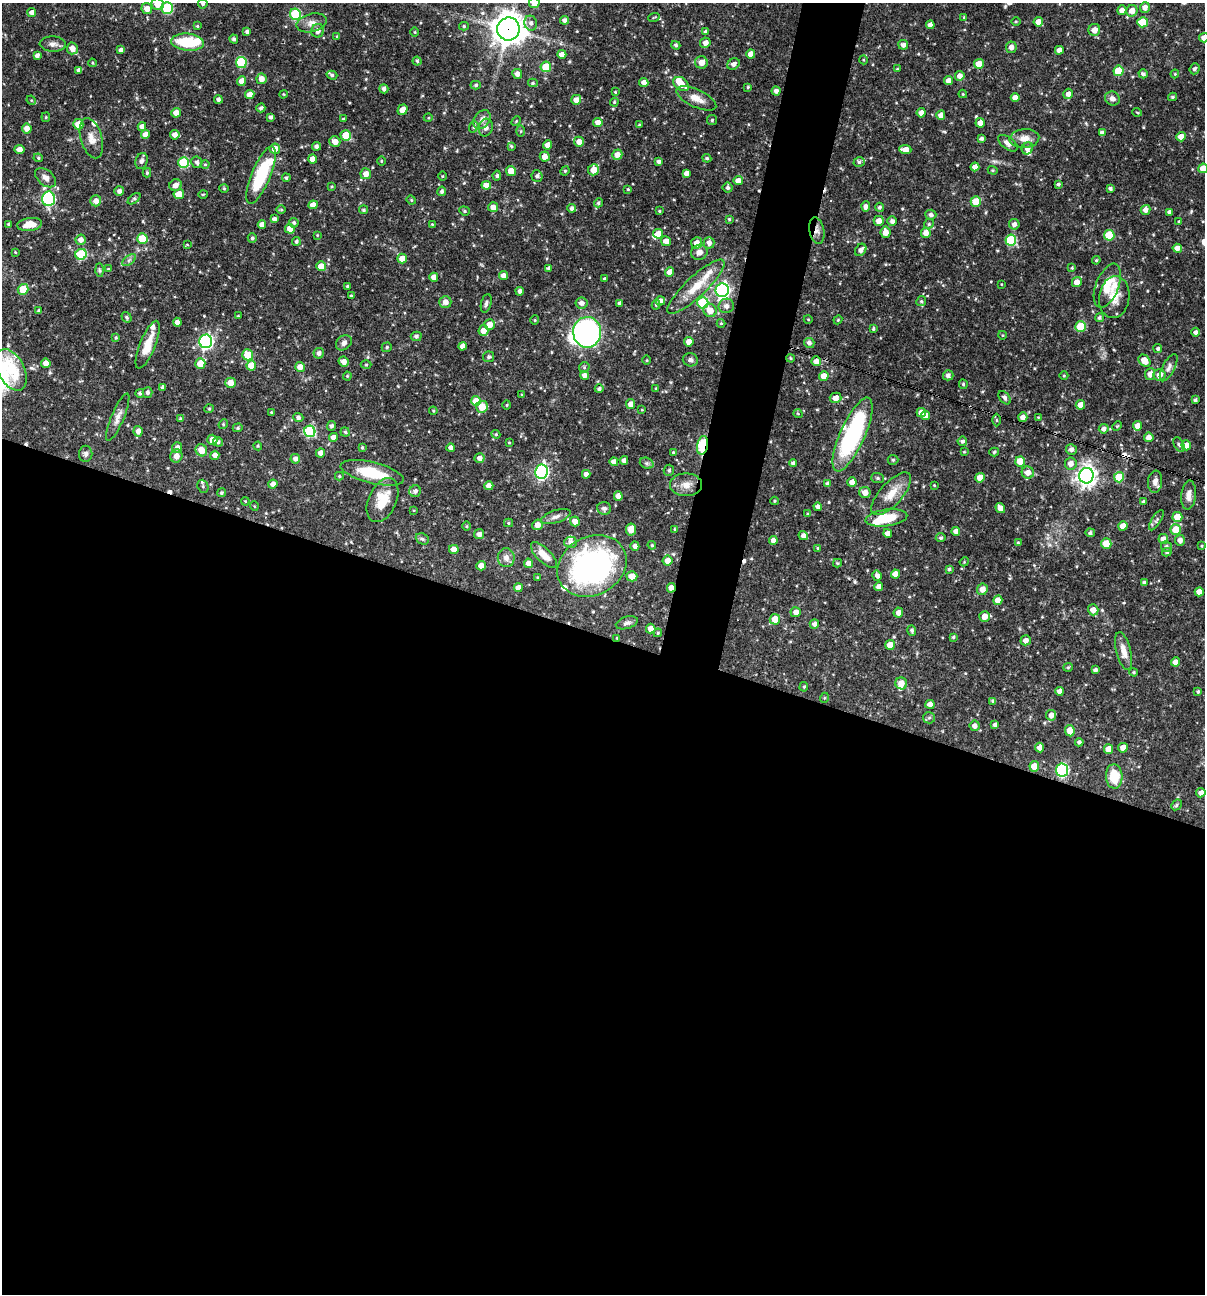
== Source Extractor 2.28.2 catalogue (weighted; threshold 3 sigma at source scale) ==
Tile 14 of 4 x 4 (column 2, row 4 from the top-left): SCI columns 1453-2655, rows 1-1292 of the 5187 x 5168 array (HDU 1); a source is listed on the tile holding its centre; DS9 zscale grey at full resolution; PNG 1207 x 1296 px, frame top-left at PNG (2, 3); each listed source drawn as its Kron ellipse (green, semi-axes under 4 px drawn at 4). Shown black and unused: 54% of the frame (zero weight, under 3 of 4 exposures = <1% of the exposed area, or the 3 px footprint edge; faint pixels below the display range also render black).
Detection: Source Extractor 2.28.2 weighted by HDU 2 'WHT'; one run over the whole footprint, this tile lists its part. Background 0.0707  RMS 0.0036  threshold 0.0161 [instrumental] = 3 sigma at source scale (4.5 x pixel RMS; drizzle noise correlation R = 1.50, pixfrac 1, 0.05/0.05 arcsec/px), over >= 5 px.
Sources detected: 519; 1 inside a brighter object's white glare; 6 cosmic-ray / hot-pixel residue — neither listed nor drawn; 20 inside a brighter listed object's ellipse — not listed separately; the other 492 listed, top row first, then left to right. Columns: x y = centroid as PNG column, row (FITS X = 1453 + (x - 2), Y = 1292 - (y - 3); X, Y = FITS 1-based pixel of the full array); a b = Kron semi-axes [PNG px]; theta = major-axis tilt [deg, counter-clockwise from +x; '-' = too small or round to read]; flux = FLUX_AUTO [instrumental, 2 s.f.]
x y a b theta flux
534 3 5 5 - 2.9
157 4 6 6 - 3.9
203 4 5 5 - 0.81
1145 7 5 5 - 1.9
167 8 5 5 - 24
147 9 5 5 - 2.4
1122 10 5 4 - 2.2
1132 11 6 5 - 2.8
32 13 4 4 - 2.2
295 14 6 5 - 19
654 17 6 3 19 0.35
964 17 4 3 - 0.39
565 20 4 4 - 1.4
1016 22 5 3 - 0.34
1038 22 5 4 - 2.4
1143 22 5 5 - 11
311 23 15 9 14 2.6
531 23 7 6 - 1.4
930 25 4 4 - 2.1
197 26 4 3 - 0.35
464 26 5 4 - 0.47
508 29 11 11 - 490
1094 30 6 6 - 2.3
318 31 7 6 - 2.1
705 31 4 3 - 0.52
247 32 4 4 - 0.94
415 32 4 3 - 0.29
337 36 4 3 - 0.34
1204 38 5 4 - 1.8
234 39 4 4 - 0.77
187 42 16 8 -5 14
705 43 5 5 - 1.9
53 44 13 7 -3 1.6
676 45 5 4 - 0.59
903 45 5 5 - 1.3
1011 47 6 5 - 1.6
72 48 6 5 - 2.7
121 50 4 4 - 1.4
1059 50 4 4 - 1.8
562 54 4 4 - 2.2
751 54 4 4 - 2.7
37 55 4 4 - 1.2
864 60 4 3 - 0.33
417 61 4 4 - 0.52
241 62 5 5 - 18
701 62 6 6 - 2.7
92 63 4 4 - 0.34
733 64 7 5 31 1.4
979 64 5 5 - 5
546 67 5 5 - 8.1
897 69 4 4 - 0.42
1194 69 5 5 - 0.89
78 70 4 3 - 0.83
1118 71 5 5 - 8.8
517 74 5 5 - 1.7
1143 74 5 4 - 0.9
1175 74 4 4 - 0.36
332 75 5 4 - 0.62
960 76 5 5 - 2.2
261 79 5 5 - 2.3
242 81 5 4 - 2.3
949 81 4 4 - 2.1
644 82 4 4 - 2
533 83 5 4 - 0.49
681 84 8 6 -38 5
476 85 5 4 - 0.62
748 87 4 3 - 0.41
384 89 5 4 - 1.1
776 91 4 4 - 1.4
615 92 3 3 - 0.31
283 94 4 2 - 0.24
963 94 4 4 - 0.33
1068 94 5 5 - 1.8
250 95 5 4 - 2.6
1015 97 4 4 - 2.3
1172 97 4 3 - 0.57
696 98 21 8 -25 3.5
1112 98 8 7 - 1.8
218 99 4 4 - 0.87
31 100 5 4 - 0.34
576 100 5 5 - 3
614 102 4 4 - 0.37
261 108 4 3 - 0.78
402 110 5 4 - 3.1
1137 112 5 3 - 0.31
176 113 5 4 - 2.5
921 113 5 4 - 1.6
941 115 4 4 - 2.7
46 117 5 4 - 0.4
271 117 4 3 - 0.99
428 118 4 3 - 0.33
343 119 3 3 - 0.45
482 119 10 7 53 1.9
712 120 5 5 - 0.54
516 121 5 3 - 0.35
598 122 4 4 - 2.3
980 123 5 4 - 2.3
78 124 5 5 - 3.7
639 125 3 3 - 0.39
142 127 4 4 - 1.9
474 127 6 4 69 0.57
486 128 9 7 76 1.8
27 129 5 5 - 2.3
521 131 6 4 90 0.39
1102 133 4 4 - 1.2
145 134 4 4 - 2.3
175 135 5 4 - 1.7
346 135 5 5 - 7.9
1181 137 5 4 - 4
91 138 20 10 -74 3.4
982 138 4 3 - 0.72
1024 138 15 9 4 3.1
335 142 5 5 - 2.4
579 142 5 5 - 2.3
1008 143 11 6 -36 2.1
548 145 4 4 - 2.3
316 146 4 4 - 0.97
511 146 4 4 - 0.55
1027 148 6 5 - 1.6
19 149 5 4 - 2
275 149 5 5 - 3.2
905 150 6 4 -4 2.5
617 155 5 5 - 2.4
545 157 5 5 - 2.5
38 158 5 4 - 0.47
707 158 4 4 - 0.62
313 159 4 4 - 3.2
142 161 8 6 69 1.1
381 161 5 3 - 0.31
184 162 5 5 - 19
197 162 6 5 - 1.1
658 162 4 4 - 0.97
859 162 6 4 15 0.65
205 164 4 4 - 0.34
975 167 4 4 - 2.1
1203 168 5 4 - 3.9
594 170 5 5 - 4.2
993 170 5 4 - 0.41
511 171 5 4 - 4.5
565 171 5 4 - 0.48
147 173 4 4 - 0.59
686 173 4 4 - 1.8
366 174 5 5 - 2.1
261 175 31 9 67 21
442 176 4 3 - 0.31
497 176 5 4 - 0.67
537 176 5 5 - 0.95
45 178 12 7 -40 2
286 178 4 3 - 0.62
738 180 4 4 - 2.7
1058 184 4 3 - 0.58
176 185 6 5 - 2.1
486 185 5 4 - 2.8
332 186 4 3 - 0.31
224 188 4 4 - 0.35
728 188 5 5 - 0.96
1110 188 4 3 - 0.78
628 189 4 4 - 0.42
119 191 5 4 - 1.3
442 191 5 4 - 0.89
179 194 5 5 - 4.2
203 194 5 3 - 0.32
49 199 7 6 - 38
134 199 7 4 39 0.74
411 200 5 4 - 0.41
96 201 5 5 - 2.1
976 202 5 5 - 8.1
598 203 4 4 - 0.6
313 205 5 4 - 2.4
866 206 5 4 - 1.4
493 207 5 5 - 2.5
879 207 4 4 - 0.72
572 208 4 4 - 0.98
281 210 5 3 - 0.39
363 210 4 4 - 0.58
1146 210 5 5 - 2.1
464 211 5 4 - 0.53
659 211 3 3 - 0.4
1170 212 4 4 - 1.4
931 215 5 5 - 1
274 219 4 4 - 1.1
729 219 4 4 - 0.38
879 221 5 5 - 2.3
892 221 5 4 - 1.2
1179 221 4 2 - 0.26
294 223 5 4 - 0.74
8 224 3 3 - 0.51
30 224 12 6 7 4.2
432 224 4 3 - 0.27
929 224 5 4 - 0.52
1014 224 5 5 - 1.4
262 225 4 4 - 2.2
290 229 5 4 - 3.7
817 230 13 7 -80 1.8
886 232 6 5 - 2.6
926 233 5 5 - 2.4
658 234 5 5 - 2.6
317 235 3 3 - 0.28
1109 235 5 5 - 13
142 238 5 5 - 10
252 238 5 4 - 0.63
81 240 5 5 - 1.8
1011 240 5 5 - 22
296 241 4 4 - 0.72
666 241 5 5 - 2.5
697 243 6 5 - 3
709 243 6 5 - 1.7
187 244 4 3 - 0.4
1177 248 4 4 - 2.3
861 250 6 5 - 1.4
15 252 3 3 - 0.31
699 252 8 7 - 1.9
81 254 5 5 - 22
402 258 5 4 - 3.4
129 260 8 4 37 0.79
1096 260 4 4 - 0.42
321 266 5 5 - 4.2
548 268 4 3 - 0.76
1072 268 4 4 - 0.31
108 269 4 3 - 0.29
99 270 6 4 -88 0.64
670 272 5 4 - 2.7
503 276 4 4 - 2
434 277 4 4 - 2.4
604 279 3 3 - 0.49
1077 282 5 5 - 2.6
1001 284 3 2 - 0.22
347 286 4 3 - 0.49
1107 286 23 11 68 6.9
696 287 38 10 43 9.1
23 289 5 5 - 11
722 290 7 6 - 82
520 291 4 3 - 1
351 295 3 2 - 0.39
1114 297 21 15 82 5.3
660 301 5 4 - 1.4
921 301 5 4 - 0.52
445 302 6 6 - 2.1
486 303 9 5 76 0.93
581 303 6 5 - 1.6
620 303 4 4 - 0.97
703 303 5 5 - 22
656 305 5 3 - 0.5
726 306 8 7 - 1.6
710 310 7 6 - 3.7
39 311 3 3 - 0.67
238 316 4 3 - 0.29
127 317 6 4 -55 0.66
1099 318 5 4 - 0.64
808 319 4 3 - 0.27
535 320 4 4 - 0.42
838 320 4 4 - 0.34
177 322 4 4 - 1.8
721 323 4 4 - 0.34
490 324 5 5 - 2.6
1080 326 5 5 - 13
873 329 4 3 - 0.47
483 331 5 5 - 3.1
587 332 15 14 - 100
1196 332 4 4 - 1.2
1002 335 4 3 - 0.3
416 336 5 4 - 0.89
116 337 3 3 - 0.44
206 341 7 6 - 73
689 342 4 4 - 3.2
344 343 9 6 39 1.5
809 343 5 5 - 1.2
148 345 25 7 68 5.7
463 346 4 4 - 1.9
387 347 5 4 - 0.57
1158 349 4 4 - 0.67
319 353 5 5 - 1.3
248 355 5 5 - 7.5
489 357 5 5 - 0.66
790 358 4 3 - 0.44
647 360 5 3 - 0.31
690 360 7 6 - 0.99
816 361 5 4 - 2.1
1144 361 7 5 -48 3.9
344 362 5 5 - 1.9
46 363 5 4 - 2.2
200 364 5 5 - 6.2
251 365 5 5 - 5.8
366 365 5 3 - 0.34
300 367 5 4 - 2.7
584 367 5 5 - 0.53
1169 368 15 6 62 1.6
11 370 22 13 -63 13
1150 374 6 5 - 2.5
584 375 4 4 - 1.9
948 375 5 5 - 1
1159 375 6 5 - 2.7
347 376 4 4 - 0.34
824 376 5 5 - 2.7
1064 376 4 3 - 0.29
230 383 5 5 - 2.9
963 384 5 4 - 0.53
163 387 4 4 - 1.1
656 388 3 3 - 0.35
599 389 4 4 - 0.77
147 392 5 5 - 0.93
140 393 4 4 - 0.75
522 395 4 3 - 0.36
836 398 6 5 - 2.4
1005 398 7 5 -51 0.89
1195 400 4 3 - 0.67
476 401 5 5 - 5.1
631 404 5 4 - 2.3
507 405 4 3 - 0.33
1080 405 5 4 - 2.6
482 407 6 5 - 5.5
209 409 5 4 - 0.38
642 410 4 2 - 0.24
433 411 4 3 - 0.34
271 412 3 2 - 0.37
921 413 5 4 - 2.9
798 414 5 3 - 0.28
925 415 4 4 - 2
118 417 25 6 67 2.6
298 417 5 4 - 0.92
1023 417 5 4 - 2
1038 417 3 3 - 0.26
181 419 4 3 - 0.56
997 420 6 4 -89 0.48
223 424 5 4 - 0.44
332 426 5 4 - 0.83
1117 426 5 4 - 0.35
1137 426 4 4 - 2.5
238 428 5 4 - 0.47
1104 429 5 4 - 1.3
138 431 5 4 - 2
310 431 5 5 - 27
345 432 5 4 - 0.55
496 434 4 4 - 0.45
853 435 40 12 66 48
333 437 4 4 - 2
1149 437 5 5 - 2.1
212 440 5 5 - 2.5
962 441 5 4 - 0.82
218 442 5 4 - 0.82
509 443 4 3 - 0.28
703 445 9 5 80 24
1179 445 7 5 -62 0.7
1186 445 5 5 - 2.6
258 446 4 4 - 0.36
362 447 4 3 - 0.46
177 448 5 5 - 1.4
451 448 4 4 - 1.5
1071 449 5 5 - 1.3
201 450 6 5 - 4.4
673 452 3 3 - 0.31
964 452 3 3 - 0.33
994 452 5 3 - 0.56
320 453 4 4 - 2.2
86 454 8 6 88 1.1
215 455 4 4 - 1.9
176 456 7 6 - 2.2
480 458 5 5 - 1.8
295 459 5 5 - 1.3
624 460 4 4 - 1.3
893 460 5 5 - 0.46
1020 461 5 5 - 6.3
614 462 4 4 - 1.7
647 463 7 5 -20 0.67
793 463 4 4 - 1
1071 464 6 6 - 2.4
669 470 5 5 - 0.64
541 472 7 6 - 62
1028 472 6 6 - 2.3
372 473 32 10 -14 13
586 474 4 4 - 1.9
339 476 4 4 - 0.44
1086 476 8 7 - 210
1119 477 5 5 - 8.5
878 478 6 5 - 0.68
980 478 5 5 - 4
852 482 5 4 - 2.5
1155 482 11 7 84 1.6
273 484 4 4 - 1.9
828 484 4 4 - 0.84
686 485 16 11 0 3.7
934 485 3 2 - 0.3
203 486 7 5 -70 0.72
489 486 4 4 - 2.3
415 491 6 5 - 1.1
865 492 6 5 - 2.6
221 493 4 4 - 0.55
891 494 27 11 48 5.9
1189 495 14 7 84 2.4
618 496 5 4 - 2.3
383 500 23 14 66 8.6
245 501 4 3 - 0.3
774 501 4 3 - 0.33
1143 501 4 3 - 0.53
254 506 5 3 - 0.26
818 507 4 4 - 1.5
604 508 7 6 - 0.91
1000 508 5 4 - 2.7
414 510 4 2 - 0.26
808 514 4 4 - 0.48
556 517 15 6 19 1.7
1177 517 5 5 - 6.4
886 518 21 8 7 11
1156 520 11 4 58 0.85
575 521 5 4 - 2.3
508 523 4 4 - 0.43
537 525 5 5 - 2.4
467 526 5 3 - 0.34
1123 526 5 4 - 4
631 529 6 5 - 3.2
675 529 4 3 - 0.39
1176 530 5 5 - 7
956 531 4 4 - 2.1
888 533 4 4 - 2.1
1090 533 4 4 - 0.82
479 534 5 5 - 1.4
803 536 5 4 - 1.6
941 538 5 4 - 0.6
422 539 7 5 -23 0.72
1163 539 5 5 - 2.3
773 540 4 4 - 1.8
1180 540 5 5 - 1.6
571 542 6 6 - 1.3
1018 543 4 4 - 0.47
1106 544 5 5 - 7.3
652 545 4 4 - 0.43
635 546 4 4 - 1.6
1202 546 4 3 - 0.34
1166 547 5 5 - 0.89
818 548 4 3 - 0.36
454 549 5 4 - 2.4
1167 552 5 4 - 0.57
544 555 17 7 -45 4.2
506 558 9 8 - 2.1
667 561 5 5 - 2.5
964 562 5 3 - 0.34
528 563 5 4 - 2
837 563 4 4 - 0.44
481 566 5 4 - 2.6
592 566 36 29 28 88
949 569 4 4 - 0.67
895 574 4 4 - 2.3
632 576 5 5 - 3.2
877 576 5 4 - 1.3
537 578 3 2 - 0.37
1144 583 4 3 - 0.93
879 587 4 4 - 1.7
518 588 4 4 - 2.3
671 588 5 4 - 4.2
982 589 6 5 - 2.5
1199 592 4 4 - 3.1
998 600 4 4 - 3.3
1093 610 5 5 - 2.7
796 612 5 5 - 2.1
898 613 5 5 - 2
985 616 5 5 - 2.7
775 619 5 5 - 4.5
627 623 11 6 16 1.1
814 624 5 4 - 1.2
651 629 5 4 - 2.5
912 630 5 4 - 0.76
658 633 4 3 - 0.37
953 637 3 3 - 0.48
617 638 4 3 - 0.31
1026 640 5 5 - 1.8
890 645 5 5 - 3.9
1124 651 19 7 -76 3.4
1175 662 4 4 - 2.3
1068 667 5 4 - 0.42
1095 670 4 4 - 0.95
1134 672 4 3 - 0.42
901 683 6 6 - 2.9
804 687 5 4 - 0.41
1059 691 4 4 - 1.8
1198 692 4 3 - 0.54
824 698 5 3 - 0.32
993 701 4 3 - 0.8
930 704 4 4 - 2.4
1051 715 5 5 - 2.1
929 718 6 5 - 0.68
995 725 4 3 - 0.95
975 726 5 5 - 1.6
1070 731 6 5 - 4.3
1079 742 4 4 - 0.93
1040 748 5 4 - 2.1
1123 748 5 5 - 3
1108 749 5 4 - 4.1
1034 766 5 5 - 4.5
1062 770 6 6 - 43
1114 776 12 8 -86 9.2
1201 793 4 4 - 1.8
1177 805 6 4 43 0.67
Overlapping masked pixels (flux is a lower limit): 6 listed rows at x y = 508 29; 817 230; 703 445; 671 588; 617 638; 890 645
Isophote crosses this tile's border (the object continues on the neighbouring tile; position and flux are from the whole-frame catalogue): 6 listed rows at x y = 534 3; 157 4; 203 4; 1204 38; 1203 168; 11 370